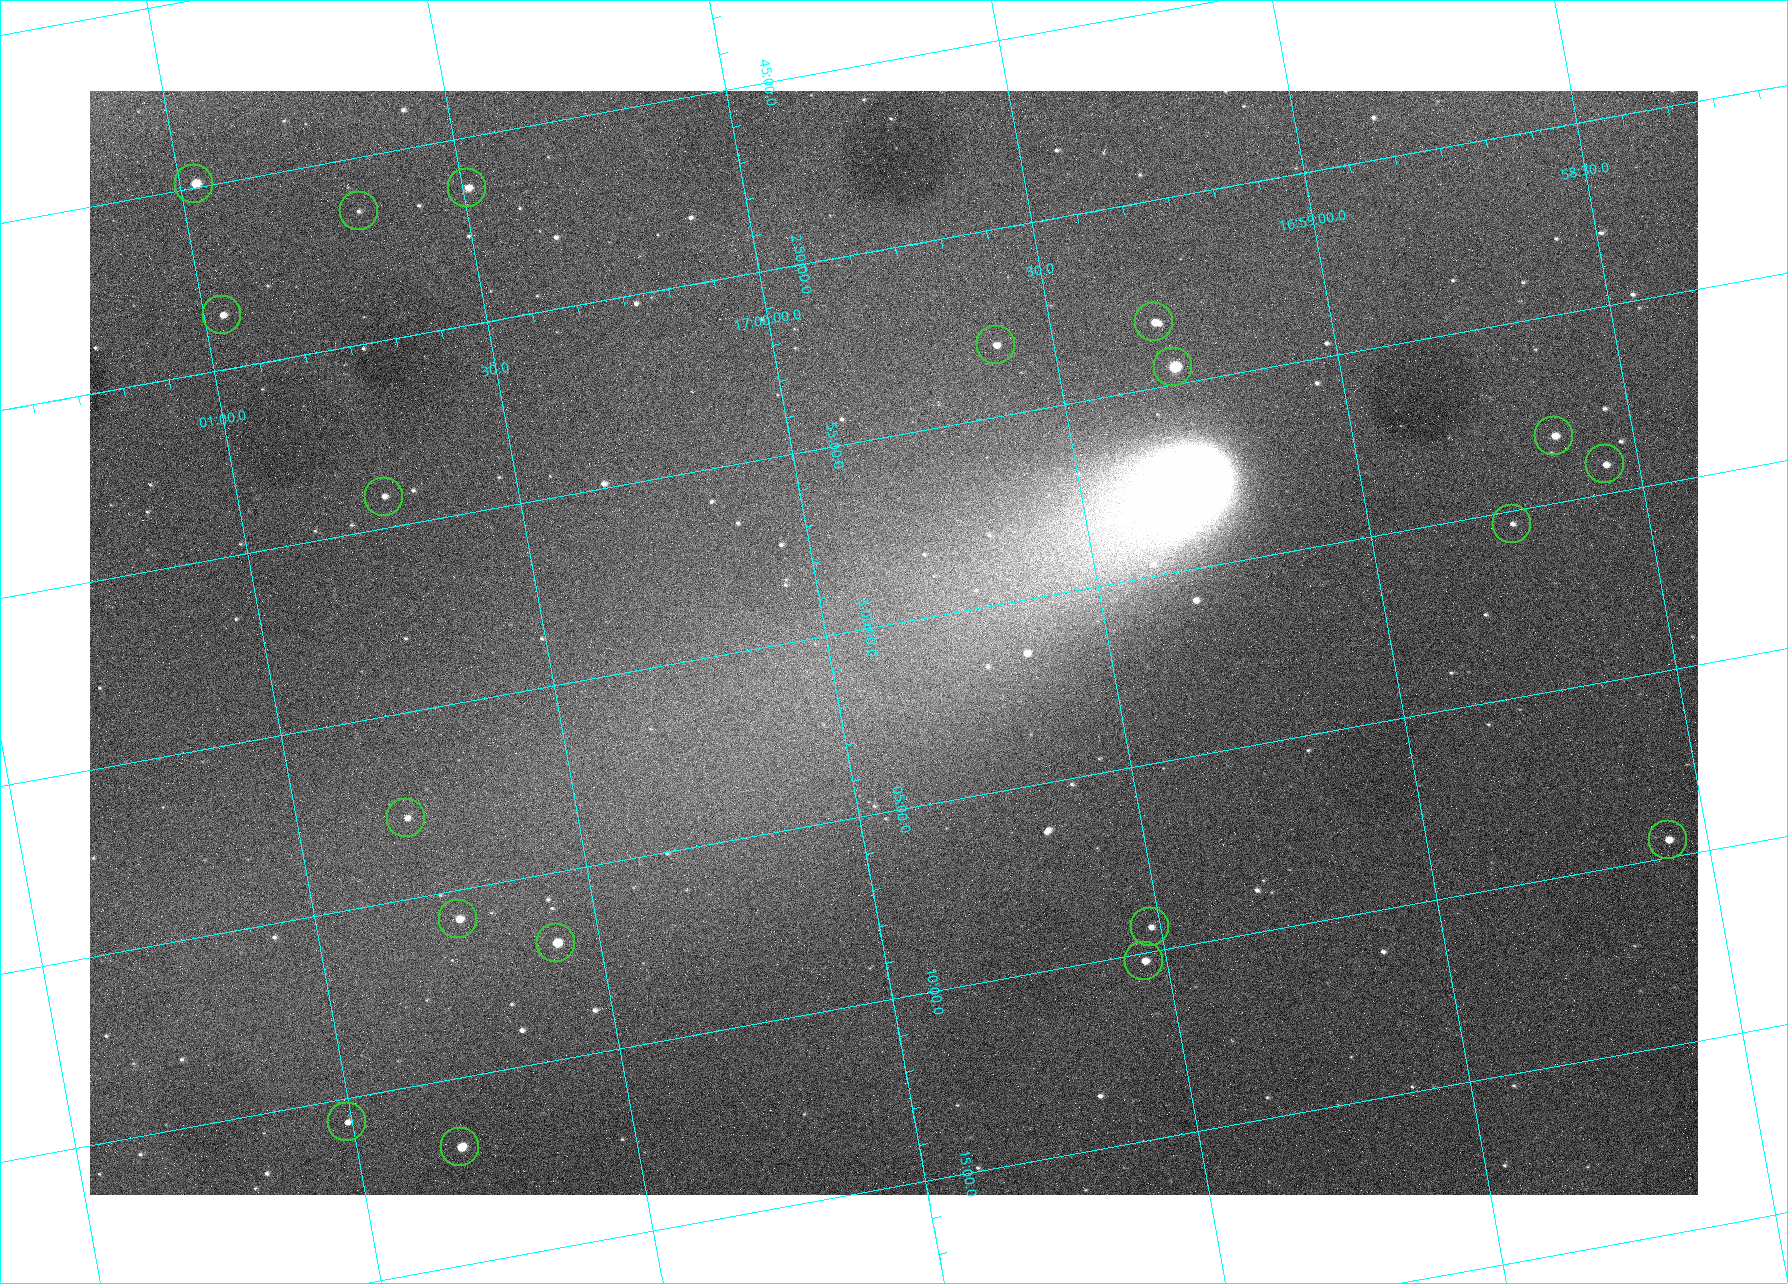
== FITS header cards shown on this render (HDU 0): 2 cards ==
NAXIS1  =                 1608
NAXIS2  =                 1104

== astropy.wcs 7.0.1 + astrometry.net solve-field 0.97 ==
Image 1608 x 1104 px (HDU 0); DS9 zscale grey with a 90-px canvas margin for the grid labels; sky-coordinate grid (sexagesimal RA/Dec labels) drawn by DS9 from the SOLVED WCS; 19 Tycho-2 reference stars matched to detected sources circled (green)
Header WCS: none
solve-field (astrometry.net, Tycho-2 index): SOLVED blind (the file carries no WCS)
Solved WCS: RA---TAN-SIP/DEC--TAN-SIP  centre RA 16:59:53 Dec +03:01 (254.97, +3.01 deg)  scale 1.62 arcsec/px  FOV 43.5' x 29.9'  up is -170 deg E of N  parity flipped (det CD > 0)
(file carries no celestial WCS; the grid is the blind solution)
Tycho-2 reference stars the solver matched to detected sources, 19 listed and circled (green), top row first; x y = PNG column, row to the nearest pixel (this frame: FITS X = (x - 90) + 1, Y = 1104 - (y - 91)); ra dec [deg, ICRS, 3 dp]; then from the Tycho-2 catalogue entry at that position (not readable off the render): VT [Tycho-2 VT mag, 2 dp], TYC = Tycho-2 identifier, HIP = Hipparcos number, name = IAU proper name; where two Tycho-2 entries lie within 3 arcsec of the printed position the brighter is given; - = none
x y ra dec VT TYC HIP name
194 184 255.244 +2.748 10.66 402-1848-1 - -
467 188 255.123 +2.772 11.00 402-1551-1 - -
359 211 255.173 +2.774 12.27 402-1832-1 - -
222 315 255.242 +2.809 12.02 402-1353-1 - -
1154 322 254.829 +2.888 10.78 389-1007-1 - -
996 345 254.901 +2.885 11.23 389-981-1 - -
1173 367 254.824 +2.909 8.82 389-467-1 83129 -
1554 436 254.660 +2.970 11.30 389-515-1 - -
1605 464 254.640 +2.987 11.49 389-1475-1 - -
384 497 255.185 +2.903 11.81 402-1687-1 - -
1512 524 254.686 +3.006 12.21 389-1627-1 - -
406 818 255.201 +3.047 12.09 402-1941-1 - -
1668 840 254.643 +3.159 11.02 389-1672-1 - -
458 919 255.186 +3.096 11.02 402-797-1 - -
1150 927 254.879 +3.156 11.85 389-1692-1 - -
556 943 255.145 +3.114 10.01 402-1427-1 - -
1144 961 254.885 +3.170 10.98 389-1966-1 - -
347 1122 255.252 +3.177 12.36 402-187-1 - -
460 1147 255.204 +3.197 10.18 402-1127-1 - -